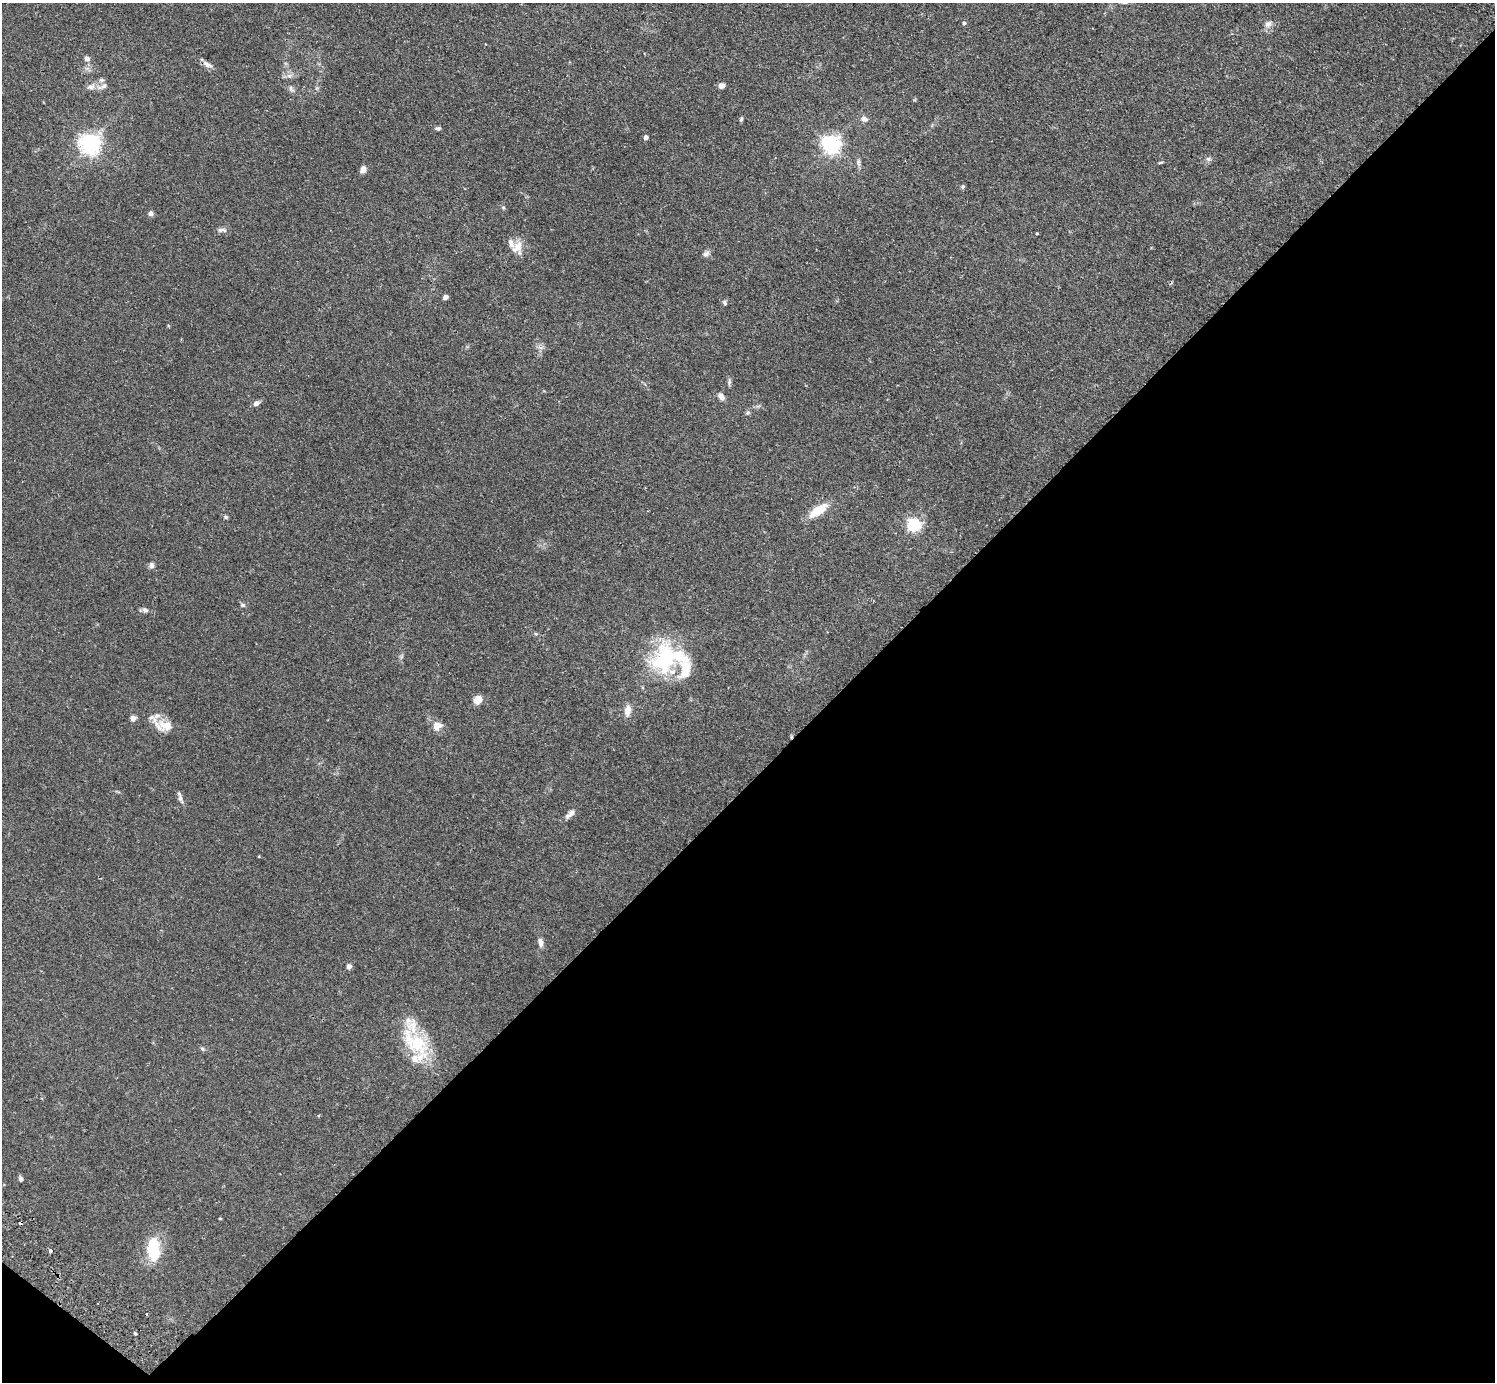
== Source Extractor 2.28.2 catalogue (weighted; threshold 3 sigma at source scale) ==
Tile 15 of 4 x 4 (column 3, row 4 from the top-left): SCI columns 3026-4518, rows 344-1723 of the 6053 x 6064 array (HDU 1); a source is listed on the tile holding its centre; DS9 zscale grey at full resolution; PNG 1497 x 1384 px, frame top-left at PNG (2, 3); no overlay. Shown black and unused: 45% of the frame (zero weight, under 2 of 3 exposures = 3% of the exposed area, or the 3 px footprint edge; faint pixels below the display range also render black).
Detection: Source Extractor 2.28.2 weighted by HDU 2 'WHT'; one run over the whole footprint, this tile lists its part. Background 0.0814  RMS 0.0058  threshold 0.026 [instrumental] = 3 sigma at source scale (4.5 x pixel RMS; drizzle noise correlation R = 1.50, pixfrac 1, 0.05/0.05 arcsec/px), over >= 5 px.
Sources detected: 63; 1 cosmic-ray / hot-pixel residue — not listed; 5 inside a brighter listed object's ellipse — not listed separately; the other 57 listed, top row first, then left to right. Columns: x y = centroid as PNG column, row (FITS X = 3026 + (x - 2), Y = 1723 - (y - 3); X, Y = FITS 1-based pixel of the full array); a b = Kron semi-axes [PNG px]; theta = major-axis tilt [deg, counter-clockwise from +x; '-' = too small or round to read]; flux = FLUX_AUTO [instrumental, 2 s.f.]
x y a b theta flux
964 23 4 4 - 1.1
1268 24 10 9 - 2.6
87 59 5 5 - 3.1
208 65 13 6 -27 2.5
289 76 7 6 - 1.7
104 86 12 6 34 2.4
721 86 5 4 - 5.9
91 87 10 8 21 2.8
291 89 11 5 -55 1.5
741 119 6 4 68 0.8
864 119 9 7 -26 2.2
438 128 6 5 - 1.2
646 138 4 4 - 2.3
90 144 7 7 - 330
831 145 7 7 - 230
1208 159 7 5 -43 1.2
858 162 10 4 -89 1.4
1160 162 8 2 21 0.61
363 170 7 6 - 3.3
963 187 6 5 - 0.87
503 207 6 3 -19 0.66
151 213 6 5 - 1.7
222 230 14 5 -2 1.9
1037 233 3 3 - 0.46
518 246 15 12 77 5.8
706 254 9 7 25 1.7
445 297 4 4 - 3.4
725 303 7 4 -62 0.99
729 382 8 5 89 1.2
721 396 9 6 -57 2.7
256 403 7 5 31 2.3
748 413 6 5 - 0.92
818 510 22 9 33 12
226 517 6 5 - 0.91
914 525 6 6 - 90
152 565 8 6 -90 1.5
243 605 7 5 -30 1.1
145 610 8 7 - 1.5
536 634 5 4 - 0.67
665 659 41 31 67 49
478 700 9 7 59 5.6
627 711 15 8 83 4.1
133 718 7 7 - 1.9
166 725 22 14 -15 9.7
437 726 13 10 28 4.2
180 798 13 5 -70 1.9
570 814 15 6 39 2.9
259 856 4 2 - 0.38
540 942 12 6 -81 2.3
349 966 5 4 - 3.1
415 1042 54 24 -52 33
202 1049 6 4 -45 0.84
21 1179 6 5 - 1.5
220 1219 4 3 - 0.47
153 1249 28 14 -86 20
51 1251 3 3 - 2.2
135 1334 4 3 - 0.74